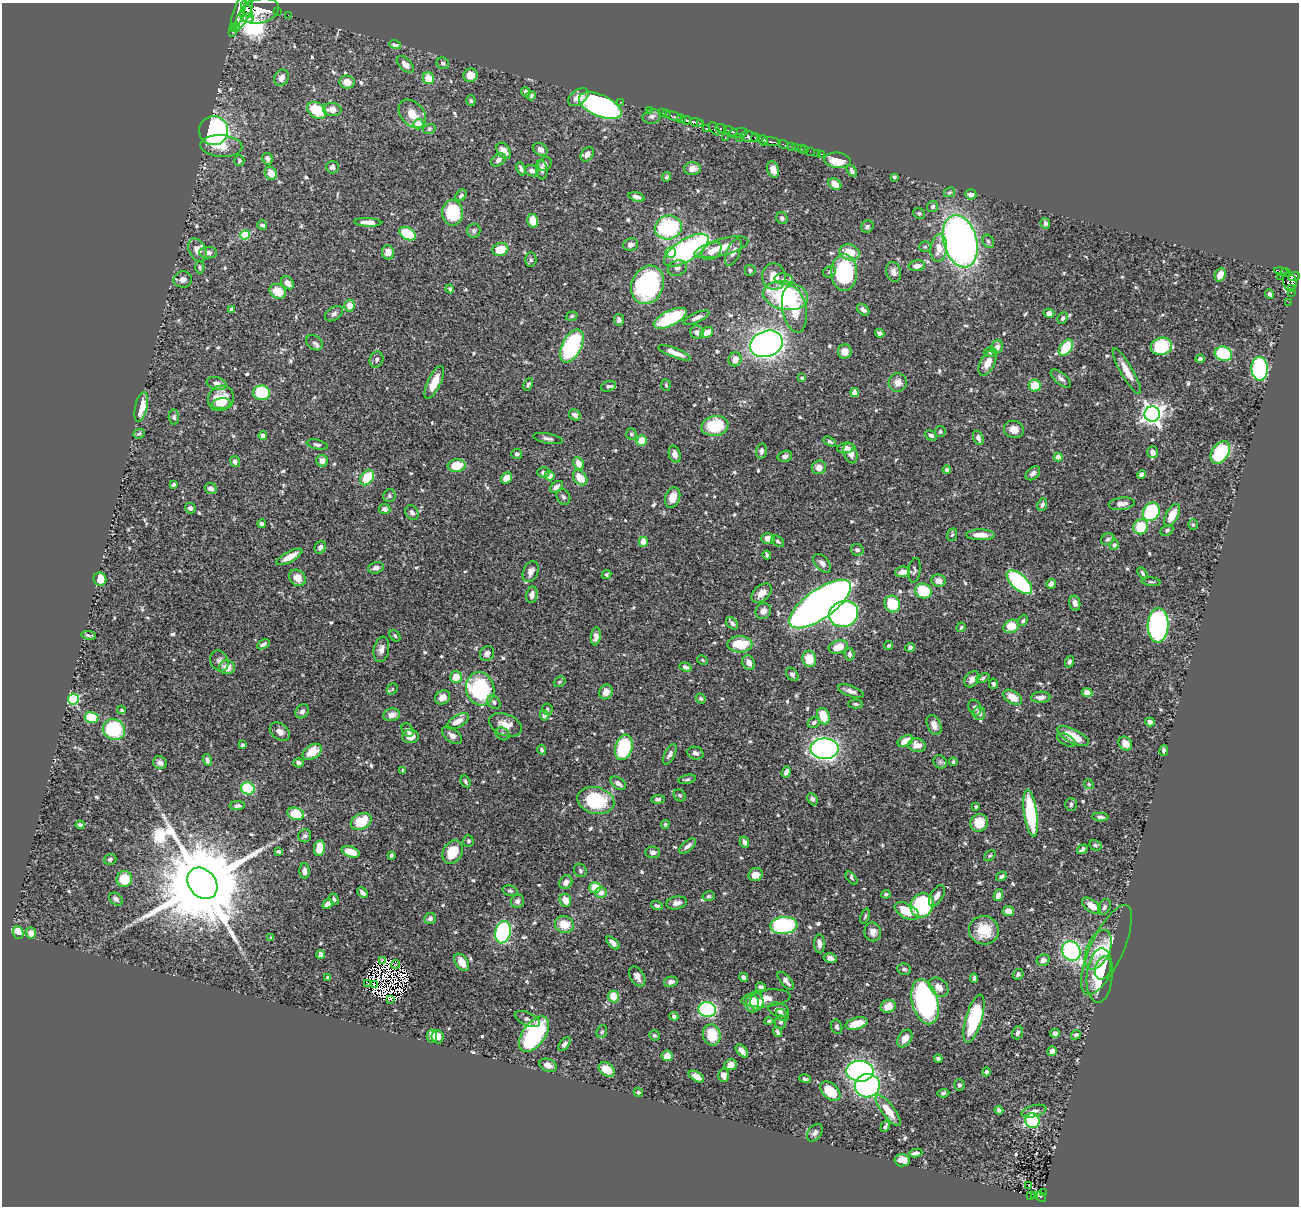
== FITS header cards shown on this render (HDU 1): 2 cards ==
NAXIS1  =                 1297
NAXIS2  =                 1204

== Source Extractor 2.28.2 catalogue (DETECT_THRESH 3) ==
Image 1297 x 1204 px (HDU 1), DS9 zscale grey, 1 PNG px = 1 image px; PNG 1301 x 1208 px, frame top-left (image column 1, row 1204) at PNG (2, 3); each listed source drawn as its Kron ellipse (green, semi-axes under 4 px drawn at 4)
Background 0.626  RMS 0.017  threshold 0.0507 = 3 sigma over >= 5 px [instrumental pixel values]
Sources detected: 665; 10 with non-positive FLUX_AUTO (blend fragments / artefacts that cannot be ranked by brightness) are neither listed nor drawn; of the other 655, the 500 brightest by FLUX_AUTO listed and drawn (155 fainter detections omitted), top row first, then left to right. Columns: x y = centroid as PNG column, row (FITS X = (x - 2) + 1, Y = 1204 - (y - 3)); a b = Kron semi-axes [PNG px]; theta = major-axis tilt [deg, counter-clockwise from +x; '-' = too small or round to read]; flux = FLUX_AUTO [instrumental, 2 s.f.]
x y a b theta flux
247 10 9 4 -62 1300
239 11 18 5 71 3400
260 11 19 12 15 2800
277 12 2 2 - 10
244 15 16 5 63 2100
288 15 2 2 - 4.7
248 18 5 4 - 330
235 28 5 2 - 28
232 32 2 2 - 8.4
395 44 6 4 -17 7.2
443 63 6 5 - 2.5
405 64 10 6 -46 6.7
470 75 7 6 - 13
281 78 8 7 - 7.6
428 78 6 5 - 20
347 82 7 6 - 11
526 92 5 4 - 3.7
531 96 5 4 - 3
578 97 11 7 36 9.6
471 101 5 4 - 1.8
620 102 3 2 - 11
600 106 23 10 -23 360
332 109 9 6 -2 10
317 110 10 7 -33 38
649 110 2 2 - 8.4
663 113 3 2 - 18
412 114 16 11 -50 16
666 114 3 2 - 20
652 116 9 7 13 4.2
674 116 9 3 -16 69
681 119 4 4 - 130
686 120 5 3 - 490
696 122 6 4 -16 700
701 123 4 3 - 170
418 124 5 5 - 17
707 128 4 4 - 110
721 128 6 4 -25 450
429 129 6 5 - 1.9
714 129 7 4 -59 230
214 131 14 14 - 210
731 131 7 3 -18 330
738 133 10 4 9 210
725 137 2 2 - 14
740 137 3 3 - 50
749 137 9 5 -10 1200
756 138 4 3 - 340
764 140 5 3 - 500
771 142 9 3 -10 650
783 144 5 3 - 81
221 146 21 11 -4 19
791 146 2 2 - 10
795 147 2 2 - 6.4
540 149 7 6 - 5.4
801 149 2 2 - 7.7
805 150 2 2 - 6.7
504 151 9 6 -55 14
810 151 2 2 - 8.6
818 153 3 2 - 3.2
587 154 8 6 53 6.9
821 154 3 2 - 12
267 159 6 5 - 3.5
239 160 5 5 - 1.7
498 160 8 5 37 5
838 160 13 7 -6 24
545 164 7 6 - 4.1
332 167 6 6 - 3.9
521 169 7 3 -71 2.9
692 169 8 6 2 8.2
542 170 9 5 -82 4.3
773 170 8 5 -71 8.1
532 171 7 5 -20 6.8
852 171 7 4 -58 3.4
271 173 7 6 - 13
667 177 5 4 - 2.5
894 177 4 3 - 1.9
835 184 7 5 -34 14
950 192 6 4 29 1.7
971 194 5 5 - 5.5
461 195 6 4 50 2.3
637 197 8 4 -17 5.7
933 207 6 5 - 2.7
452 213 13 10 -90 64
919 213 6 5 - 2.1
782 218 6 5 - 2.7
533 221 7 5 -77 20
368 222 13 4 -3 7.7
1045 223 5 5 - 4.9
262 225 5 4 - 3.3
867 226 6 5 - 2.6
668 227 14 12 15 110
474 231 7 6 - 3.1
408 234 9 6 -29 49
245 235 5 4 - 51
960 241 27 16 -74 540
988 241 7 5 -60 2.5
631 245 7 6 - 5.3
721 247 28 8 15 20
925 247 6 5 - 2
939 248 14 8 84 15
500 249 8 6 18 26
197 250 12 8 -62 9.2
686 250 25 11 32 220
712 251 11 7 37 7.5
388 252 7 6 - 12
733 252 14 6 68 6.7
849 252 10 8 -18 21
208 253 9 5 -2 4.7
671 253 5 5 - 61
531 260 7 5 87 2.3
917 266 8 5 6 9
200 267 6 4 -89 1.8
677 268 10 7 22 4.8
750 270 5 5 - 2.6
1281 271 7 3 -11 130
830 272 7 5 29 2.2
844 272 18 13 -90 110
893 272 10 7 -75 5.4
1286 272 4 3 - 34
1220 275 7 5 68 12
1280 276 2 2 - 4.4
1294 276 6 4 18 280
774 277 13 12 - 17
183 279 9 8 - 5.5
784 279 9 5 -10 3.4
1290 282 9 6 -78 360
287 283 7 5 -48 8.5
648 285 20 15 67 180
1291 288 3 3 - 24
450 289 4 3 - 2.2
278 291 8 7 - 22
1291 293 3 2 - 13
1269 294 5 3 - 2.8
786 296 23 14 -10 110
1289 302 2 2 - 3.4
350 306 6 5 - 13
232 309 4 4 - 3.2
794 309 24 12 -79 35
863 310 7 5 -38 4.5
1049 313 5 4 - 6.7
334 314 10 6 34 4
572 316 6 4 18 1.9
670 318 18 7 26 79
697 318 14 4 23 5.3
1063 318 6 4 64 2.9
619 320 6 5 - 4.1
697 332 7 6 - 4.6
707 332 7 5 29 13
880 333 5 4 - 2.8
314 343 9 6 -39 3.4
766 344 17 13 20 680
572 346 18 9 62 130
1161 346 11 8 15 76
997 347 7 5 64 4.8
1066 348 9 5 53 39
845 352 7 7 - 9.6
990 352 6 5 - 2.3
675 353 17 4 -21 9.4
1223 354 9 7 -18 77
735 359 7 6 - 7.7
1200 359 4 4 - 2.9
376 360 8 6 66 3.6
988 363 14 7 63 12
1260 369 12 8 -89 190
1127 371 26 6 -60 14
802 378 4 3 - 1.8
1061 378 12 5 -40 4.6
434 382 18 6 65 19
217 383 10 6 -18 5.5
898 383 9 9 - 9.8
528 384 7 4 64 2.3
666 385 6 4 -84 1.7
608 386 8 5 18 2.3
1035 386 6 6 - 25
261 393 8 7 - 53
855 393 4 4 - 19
221 398 13 12 - 29
221 404 9 5 7 6.1
141 407 15 6 77 22
1152 414 7 7 - 720
575 415 6 5 - 4.9
174 417 7 5 -87 2.7
715 426 13 10 10 56
1014 429 10 8 -15 10
940 431 5 5 - 2.3
139 434 6 4 22 2.4
631 434 6 5 - 2.2
931 435 6 4 -25 2.7
263 436 4 4 - 8.6
978 438 7 5 -69 5.1
548 439 15 5 -11 4
642 441 5 5 - 21
830 442 6 4 -31 2.3
317 445 11 4 -12 3.1
846 448 8 5 9 6.8
761 451 8 5 78 3.9
1153 452 6 5 - 5.6
1220 452 12 8 56 73
851 453 10 6 -72 8.1
517 454 5 5 - 3
675 454 9 5 -73 6.1
785 456 7 5 18 3.5
1058 457 4 4 - 18
322 461 6 5 - 7.8
235 462 5 5 - 4.1
579 463 6 5 - 12
457 466 9 6 8 25
819 467 7 6 - 7.7
947 470 4 4 - 3
543 472 6 5 - 2.4
1033 473 8 5 42 4
1142 474 5 4 - 4.7
549 476 5 4 - 10
367 478 8 6 54 32
506 478 6 5 - 13
580 478 8 6 -49 18
173 485 4 3 - 2.3
556 487 7 4 36 5.2
211 489 6 5 - 4.8
389 496 7 6 - 2.9
563 497 8 6 -60 2.9
672 498 10 7 70 11
1122 504 13 6 6 5.7
1042 505 6 4 67 3.1
190 508 5 5 - 3.5
385 509 6 5 - 4.4
1151 512 10 8 61 100
412 513 8 6 -57 4
1172 515 12 6 63 20
262 524 4 3 - 3.2
1193 524 5 4 - 2.1
1141 527 7 7 - 38
1167 530 7 5 30 2.3
952 535 6 5 - 2.4
980 535 14 5 -1 12
768 538 7 5 3 5.8
1108 539 7 5 31 2.4
778 541 7 5 -39 2.7
643 542 5 4 - 13
1114 545 5 4 - 2.4
320 547 6 5 - 4.6
857 550 6 5 - 3.1
767 555 4 3 - 2.3
289 557 14 5 28 16
822 563 11 6 -48 5.4
376 568 8 5 15 4.9
914 570 12 6 83 3
531 571 11 7 67 5.9
902 572 7 5 5 11
1142 573 7 3 -59 1.8
607 574 5 4 - 1.7
297 578 9 7 -44 11
100 579 7 6 - 17
938 581 7 6 - 8
1019 582 16 7 -41 150
1151 582 9 3 -6 1.8
1051 584 5 4 - 5.5
923 591 9 7 -19 38
762 593 12 7 41 11
532 595 8 5 80 6.6
1075 603 8 5 -77 5.4
820 604 36 14 36 1100
892 604 8 7 - 34
763 611 8 7 - 6.5
844 614 15 13 22 310
1023 621 6 4 48 2
732 623 7 5 -48 3.1
1158 625 17 10 87 210
1011 626 8 6 30 24
961 627 5 4 - 1.9
89 635 7 2 -9 1.9
395 636 6 4 -50 2.4
596 636 9 5 84 6.5
263 644 7 4 29 3.5
740 644 12 8 -1 38
889 645 4 4 - 2.1
838 647 10 6 18 16
910 647 5 4 - 3.9
381 649 13 7 79 6.8
487 654 8 6 55 5.7
849 654 6 5 - 3.8
809 659 8 7 - 22
702 660 6 4 -28 1.7
219 661 11 8 -63 5
1069 662 6 4 69 2.6
749 663 8 6 -60 7.6
227 667 8 7 - 14
685 667 6 4 -19 3.2
792 674 7 5 -52 3.1
456 677 6 6 - 14
983 678 7 4 22 2.2
972 679 9 6 51 6.1
559 682 6 5 - 1.7
993 684 5 4 - 2.4
392 689 6 5 - 1.7
480 689 17 14 -75 150
851 691 13 5 -20 5.6
606 692 7 6 - 8.7
1087 693 5 4 - 9.2
442 697 8 6 34 8.9
1013 697 10 6 -33 14
1041 697 9 5 3 5.5
73 699 5 5 - 120
701 699 5 4 - 2.2
494 702 7 5 -47 2.9
856 704 7 4 -2 2.2
975 708 8 6 -62 2.8
547 709 6 5 - 1.8
121 710 4 4 - 1.7
302 711 7 6 - 4.7
979 713 6 6 - 6.3
392 715 8 6 10 8.4
544 715 5 4 - 4.6
823 716 8 6 -70 23
92 718 7 5 -13 37
458 721 12 6 30 12
1150 722 5 4 - 6.1
814 723 6 5 - 3
505 725 17 10 -23 15
934 725 10 6 -67 9.3
114 729 11 10 - 80
408 730 7 5 -55 2.7
280 732 11 7 -39 7.1
503 734 7 6 - 3.2
452 735 11 6 -37 5.9
410 736 8 7 - 9.8
1073 736 17 7 -27 27
1066 740 10 5 -30 2.8
906 741 8 5 26 15
1125 744 7 6 - 11
243 745 3 3 - 2.1
917 745 9 7 -9 11
624 747 13 8 75 87
824 749 14 10 1 450
542 750 5 4 - 2.1
1164 751 5 3 - 3.1
312 752 10 7 33 23
695 753 8 6 -16 4.2
670 754 11 5 63 3.8
207 760 6 4 -74 3.6
940 762 7 6 - 3.1
953 762 4 3 - 2.2
160 763 7 6 - 5.4
298 763 5 4 - 4.2
403 771 4 3 - 2.2
786 772 6 4 70 4.9
687 779 9 4 12 2.4
465 781 6 4 -59 2.1
618 783 8 5 -36 5.3
1089 784 5 4 - 1.8
248 788 7 6 - 78
680 795 6 5 - 2.1
658 799 7 4 6 2.5
813 799 6 5 - 2.8
596 800 19 13 -14 74
1071 804 6 6 - 3.3
237 806 8 4 2 3.8
976 807 3 3 - 2
1031 813 23 6 -82 90
296 814 9 6 -17 30
1100 817 8 4 -3 2.7
361 821 11 7 27 36
979 823 9 8 - 22
665 824 4 4 - 1.7
80 825 4 4 - 3.1
305 836 7 6 - 3
468 841 6 5 - 2.2
744 842 6 4 -64 4.4
1095 845 6 5 - 2
688 846 10 5 40 4.6
319 848 8 5 80 20
1082 849 6 3 37 2.8
279 851 4 3 - 2.2
351 852 9 5 -19 18
453 852 12 9 60 36
653 852 7 5 -5 4.2
391 855 4 3 - 2.3
990 856 6 4 46 1.9
110 859 6 5 - 2.7
580 870 7 6 - 2.4
304 871 8 5 -89 6
756 875 7 6 - 12
1001 876 5 4 - 3.2
851 878 7 4 -49 1.8
124 879 8 7 - 27
566 882 7 6 - 6.3
202 883 17 13 -49 28000
595 888 5 5 - 25
510 891 8 5 -14 2.3
362 893 6 3 -43 3.8
601 893 6 5 - 7.4
886 894 5 4 - 2.1
998 895 6 4 65 9
709 896 6 4 14 1.8
937 896 12 6 60 7.4
116 899 7 5 -40 3.5
334 899 6 4 -62 2.2
565 900 6 5 - 13
517 901 7 6 - 4.4
677 903 10 6 10 6.3
328 904 5 4 - 5.4
922 905 12 11 - 120
657 906 6 4 -18 3.1
1091 906 11 6 -36 11
1104 907 8 6 62 2.8
907 911 13 7 -28 26
1008 911 6 5 - 9.3
865 916 8 3 70 1.7
430 919 6 5 - 3
564 924 9 8 - 20
784 925 13 8 5 140
984 930 15 14 - 29
18 932 6 5 - 18
503 932 11 7 78 190
873 932 9 8 - 7.8
31 933 6 5 - 8.4
271 938 3 3 - 1.8
613 943 8 4 -45 5.3
819 944 9 5 -87 6.7
1098 950 21 11 67 23
1106 950 49 16 65 37
1071 951 10 9 - 200
321 955 4 4 - 5.1
830 958 6 5 - 6.8
382 960 4 2 - 3
1043 960 6 5 - 6.1
462 962 10 6 -55 14
396 964 4 2 - 1.7
1103 968 12 8 73 22
904 969 7 5 -11 2.9
1018 974 6 5 - 2.4
637 976 11 7 -60 6.7
1100 976 27 13 85 51
743 977 4 4 - 5.5
328 978 4 3 - 1.9
974 978 5 3 - 2.4
786 981 11 5 -50 5.1
671 982 7 5 13 5
368 984 3 2 - 3.5
374 984 3 2 - 1.8
761 987 5 5 - 5.8
939 987 11 8 -43 10
614 997 6 5 - 25
766 998 24 8 6 18
391 1000 4 3 - 2.5
757 1002 9 6 90 13
925 1002 23 13 -76 230
752 1004 8 7 - 13
888 1006 8 6 23 14
707 1009 9 7 -6 170
779 1010 11 7 -21 5.8
782 1015 7 5 -44 2.9
674 1016 4 4 - 3.3
527 1019 13 6 -23 4.6
974 1019 25 8 74 80
769 1021 4 3 - 1.7
781 1022 6 5 - 2.7
856 1024 11 5 15 24
837 1027 7 5 -73 2.7
602 1032 6 5 - 2
778 1032 5 4 - 2.8
1018 1033 7 5 67 4
1055 1033 5 4 - 3.6
534 1034 20 11 55 160
654 1035 5 5 - 2
712 1035 10 8 -76 30
1076 1035 5 4 - 2.5
432 1036 7 5 -85 8.3
438 1037 6 6 - 7.3
905 1038 9 6 56 10
564 1044 8 4 52 3.9
742 1051 7 4 -48 8
1052 1051 5 4 - 6.3
667 1056 5 5 - 11
938 1059 4 4 - 2.6
548 1065 9 6 -22 6.5
731 1065 6 5 - 7.2
607 1070 9 6 -34 18
860 1071 13 10 -3 250
986 1072 4 4 - 2.5
724 1075 6 5 - 5.6
696 1076 8 4 -31 9.1
805 1079 6 4 -15 2.9
959 1085 5 5 - 2.2
867 1086 12 11 - 290
830 1091 12 7 -43 31
638 1092 5 4 - 2
943 1093 6 4 4 1.9
999 1110 4 4 - 3
888 1111 19 6 -53 20
1034 1111 12 5 15 5.1
1032 1120 7 7 - 91
885 1126 6 3 60 2.4
815 1133 10 6 53 4.4
916 1153 6 4 8 5.2
902 1160 7 6 - 11
1029 1185 3 2 - 2.2
1043 1192 2 2 - 4.2
1030 1195 2 2 - 3.5
1034 1196 3 3 - 19
1040 1197 6 4 -38 54
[155 fainter detections neither listed nor drawn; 10 non-positive-flux detections neither listed nor drawn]